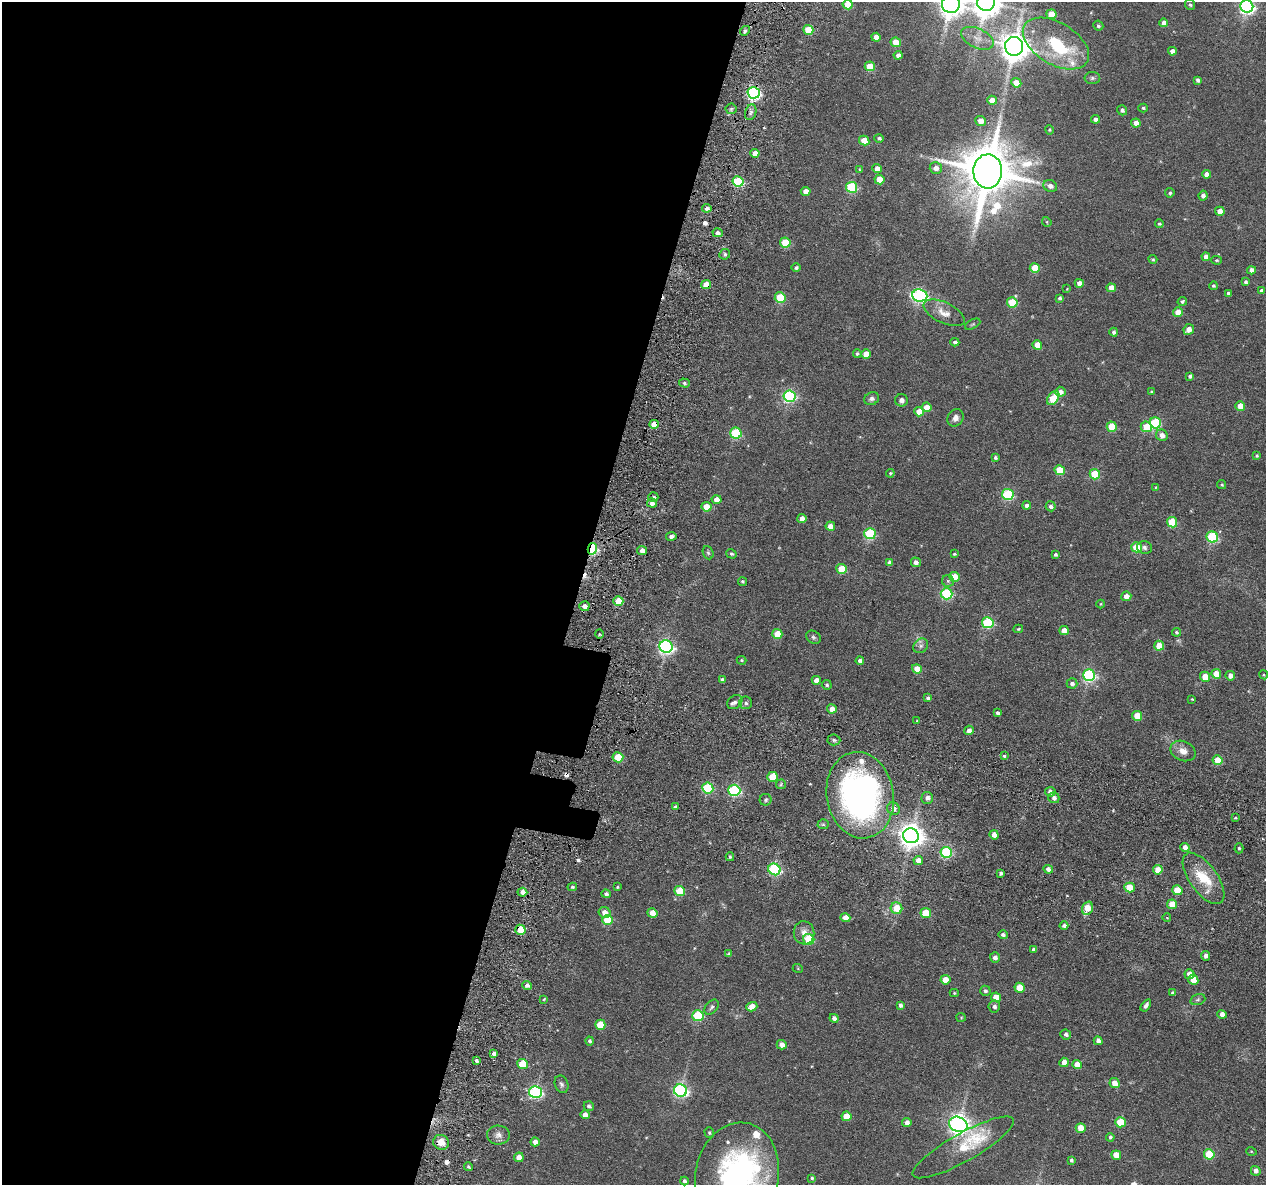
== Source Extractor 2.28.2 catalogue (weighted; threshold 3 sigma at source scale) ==
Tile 5 of 4 x 4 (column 1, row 2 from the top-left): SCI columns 86-1349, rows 2567-3749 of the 5225 x 5247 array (HDU 1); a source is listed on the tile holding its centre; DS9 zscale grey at full resolution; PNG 1268 x 1187 px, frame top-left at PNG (2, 2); each listed source drawn as its Kron ellipse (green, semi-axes under 4 px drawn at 4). Shown black and unused: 46% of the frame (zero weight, under 3 of 6 exposures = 5% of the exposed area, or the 3 px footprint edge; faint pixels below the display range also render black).
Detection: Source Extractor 2.28.2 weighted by HDU 2 'WHT'; one run over the whole footprint, this tile lists its part. Background 0.0635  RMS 0.0085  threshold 0.0348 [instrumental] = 3 sigma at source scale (4.09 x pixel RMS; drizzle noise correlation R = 1.36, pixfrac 0.8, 0.05/0.05 arcsec/px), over >= 5 px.
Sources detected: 295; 1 too faint to see at this stretch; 1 inside a brighter object's white glare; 5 cosmic-ray / hot-pixel residue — neither listed nor drawn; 6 inside a brighter listed object's ellipse — not listed separately; the other 282 listed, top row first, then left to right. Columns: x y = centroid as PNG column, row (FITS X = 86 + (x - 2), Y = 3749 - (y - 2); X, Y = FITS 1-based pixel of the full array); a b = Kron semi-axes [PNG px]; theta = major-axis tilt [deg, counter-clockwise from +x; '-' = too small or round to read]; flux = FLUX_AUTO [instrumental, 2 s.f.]
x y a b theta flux
986 2 9 9 - 1200
848 4 5 5 - 17
951 4 9 9 - 810
1190 5 5 5 - 1.3
1247 6 6 6 - 220
1051 14 5 5 - 12
1164 23 4 4 - 4.5
1098 26 5 5 - 1.4
808 30 5 5 - 19
745 31 5 4 - 1.3
876 37 4 4 - 5.8
977 38 17 9 -26 7.8
896 42 5 4 - 15
1056 43 36 21 -31 53
1014 46 9 9 - 1200
1172 51 4 4 - 4.5
898 55 4 4 - 3.7
870 66 5 5 - 20
1092 78 8 6 0 1.8
1198 80 4 3 - 2.1
1016 83 5 4 - 13
754 93 6 6 - 160
992 100 5 4 - 9
1143 108 5 3 - 1.1
731 109 5 5 - 1.3
1122 110 5 4 - 2
751 112 8 5 71 2.3
1096 119 4 4 - 3.9
980 121 5 5 - 6.9
1136 123 5 4 - 5.9
1049 130 5 4 - 0.85
879 138 4 4 - 1.4
864 141 5 4 - 14
755 153 4 4 - 6.2
936 168 6 5 - 5.6
860 169 4 3 - 0.68
877 169 5 4 - 5.9
988 171 17 14 87 4800
1206 174 4 4 - 5
879 179 5 4 - 13
738 181 5 5 - 72
1050 186 7 5 -24 3.6
852 187 6 5 - 58
806 191 5 4 - 6.4
1170 193 4 4 - 1.3
1203 196 5 4 - 2.9
707 208 4 4 - 2.8
1220 211 4 4 - 7.1
1047 222 5 4 - 0.76
1159 224 4 4 - 1.1
718 233 5 4 - 2.5
785 242 5 5 - 23
725 254 5 5 - 1.8
1206 257 4 4 - 4
1153 259 4 4 - 1
1217 260 5 4 - 0.89
796 268 4 4 - 1.6
1035 268 5 5 - 19
1252 270 4 4 - 3.7
1245 282 4 4 - 1.3
1079 283 4 4 - 4.6
706 285 5 4 - 10
1213 286 4 4 - 1.3
1111 288 5 4 - 8.4
1067 289 4 4 - 0.56
1261 291 4 4 - 1.7
1228 293 4 3 - 1.4
920 295 8 6 -6 160
780 298 5 5 - 32
1060 298 4 4 - 1.5
1182 301 4 4 - 1.3
1012 302 5 5 - 32
1178 312 5 5 - 7.9
944 313 22 10 -25 9
973 324 8 4 27 1.1
1189 329 5 5 - 5.8
1114 332 4 4 - 1.9
955 342 4 4 - 1.9
1037 345 5 4 - 12
857 353 4 4 - 1.4
866 354 5 4 - 9.8
1190 376 4 4 - 1.9
684 383 5 4 - 1.8
1152 391 3 3 - 0.74
1060 392 5 5 - 4.1
789 396 6 6 - 110
1053 398 8 5 56 31
872 399 7 6 - 2.3
901 400 6 6 - 3.6
1240 406 5 4 - 12
927 407 5 4 - 9.8
919 412 5 4 - 10
955 418 9 7 55 3.8
1155 423 5 5 - 62
654 424 5 4 - 11
1112 427 5 5 - 25
1146 427 6 5 - 24
736 433 6 5 - 57
1162 435 6 5 - 4.8
1257 456 3 3 - 0.89
995 458 4 3 - 1.5
1060 470 5 5 - 24
890 473 4 4 - 1
1095 474 5 5 - 31
1222 485 5 4 - 1.1
1156 487 4 3 - 0.67
1008 494 6 5 - 74
653 497 5 5 - 2
717 500 5 4 - 6.9
652 503 5 4 - 3.7
1027 505 4 4 - 2.8
1051 506 5 5 - 3
706 507 5 4 - 13
802 519 4 4 - 5.5
1172 522 5 5 - 31
830 526 4 4 - 5.6
870 534 5 5 - 55
671 536 5 4 - 2.4
1212 537 6 5 - 69
1136 547 5 5 - 27
1144 547 8 6 -16 2.1
592 549 6 4 79 92
642 551 5 4 - 5.3
708 553 7 5 -68 1.2
731 554 5 4 - 1.5
954 554 3 3 - 1
1055 555 4 3 - 1.2
890 562 4 4 - 3.2
916 562 5 4 - 3.4
842 569 5 5 - 20
955 577 5 5 - 17
742 581 4 4 - 1.3
948 581 6 6 - 1.5
946 594 6 5 - 71
1126 596 5 5 - 5.2
618 601 5 4 - 19
1101 604 4 4 - 0.65
584 606 5 5 - 5
988 623 6 5 - 65
1018 629 5 3 - 0.96
1064 630 4 4 - 8.1
1176 632 4 4 - 1.4
599 634 4 3 - 0.94
777 634 5 5 - 17
813 637 8 6 -32 1.6
666 646 6 6 - 200
921 646 8 6 44 2.6
1159 646 5 5 - 16
742 660 5 4 - 0.99
860 661 4 4 - 2.7
917 669 5 4 - 10
1216 674 5 4 - 13
1089 675 6 6 - 130
1264 675 5 3 - 0.69
1230 676 5 4 - 4.3
1205 677 5 5 - 14
722 680 4 4 - 2.8
816 680 4 4 - 4.9
1072 683 5 5 - 2.7
827 685 5 4 - 1.6
928 698 4 3 - 1.8
1192 699 3 2 - 0.59
735 702 8 6 36 3.2
746 703 6 6 - 2.4
832 709 5 4 - 5.6
998 713 4 3 - 2.1
1137 716 5 5 - 16
917 721 3 3 - 0.59
969 730 5 4 - 3.5
834 740 6 5 - 1.7
1183 751 13 9 -24 6.3
1004 756 4 3 - 1.3
618 757 5 5 - 24
1218 760 5 5 - 19
773 777 5 5 - 24
781 784 5 5 - 1.1
708 788 5 5 - 60
734 790 6 5 - 100
1050 792 5 4 - 4.1
860 795 43 33 -80 290
927 798 6 5 - 3.2
1054 798 5 5 - 2.8
766 800 6 6 - 1.5
675 807 3 3 - 1.6
893 809 6 6 - 4.4
1235 818 3 3 - 0.99
823 824 5 5 - 1.1
994 835 5 4 - 7.4
911 836 8 7 - 760
1185 847 5 4 - 5.2
1239 848 5 4 - 1.1
946 852 5 5 - 63
730 857 4 4 - 1.2
918 860 5 4 - 5.7
774 869 6 5 - 94
1048 869 5 4 - 3.4
1158 870 5 4 - 9.8
1001 873 3 3 - 1.7
1203 878 30 14 -54 27
572 887 5 3 - 1.5
617 887 4 3 - 0.84
1129 887 5 5 - 17
1177 890 5 4 - 17
680 891 5 5 - 26
522 892 5 4 - 4.9
606 894 4 4 - 2.2
1172 904 5 4 - 13
896 908 6 5 - 16
1087 908 7 5 69 12
605 913 6 5 - 6
652 913 5 4 - 9.2
926 913 5 5 - 25
845 918 5 4 - 6.7
1167 918 4 3 - 0.6
607 920 5 5 - 31
1064 926 4 4 - 2.1
520 930 5 5 - 15
804 933 11 10 - 5.6
1003 935 5 4 - 2
809 939 5 5 - 32
1034 950 4 3 - 2.2
729 954 4 4 - 1.1
1205 956 5 4 - 2.8
995 958 5 5 - 3.5
798 969 5 3 - 0.54
1189 974 5 5 - 7
945 980 5 4 - 9.9
1193 980 5 5 - 14
527 985 5 4 - 2.9
1019 988 5 5 - 15
985 991 5 5 - 1.6
954 993 4 4 - 0.95
1172 993 4 4 - 1.4
996 997 5 4 - 11
544 999 4 3 - 0.59
1198 999 8 5 18 1.6
900 1005 4 4 - 2.2
1146 1005 7 4 55 2.2
712 1007 8 5 51 1.9
752 1007 5 4 - 8.7
994 1007 6 5 - 3
1222 1014 5 4 - 4.6
698 1016 6 5 - 49
961 1017 5 4 - 0.76
834 1018 5 4 - 3.1
600 1025 5 5 - 19
1066 1034 5 5 - 2.2
589 1041 4 4 - 1.6
1098 1041 4 4 - 3.5
782 1045 5 4 - 4.7
494 1054 4 3 - 2.7
476 1061 4 3 - 1.7
1064 1062 5 4 - 7
523 1064 5 5 - 26
1077 1064 5 4 - 9.5
1115 1083 5 4 - 8.2
561 1084 9 6 -69 2.4
680 1090 6 6 - 170
535 1092 6 6 - 120
589 1106 5 4 - 1.9
585 1115 5 4 - 6
846 1116 5 5 - 16
1120 1122 5 5 - 31
907 1123 4 4 - 4.5
958 1124 9 7 -25 480
1081 1128 5 4 - 15
709 1133 5 5 - 1.1
498 1135 11 9 -1 4.4
1110 1137 4 4 - 1.9
441 1142 8 7 - 8.6
535 1142 4 4 - 5
963 1147 57 14 29 29
1251 1151 5 3 - 0.68
1209 1154 5 5 - 38
1116 1155 5 4 - 11
519 1157 5 5 - 5.5
1071 1160 3 3 - 1.4
468 1167 4 4 - 1.2
1256 1171 5 4 - 3.6
737 1175 53 41 79 160
812 1178 3 3 - 1.1
684 1181 4 3 - 2.2
Overlapping masked pixels (flux is a lower limit): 6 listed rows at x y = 754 93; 706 285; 654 424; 592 549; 520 930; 441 1142
Isophote crosses this tile's border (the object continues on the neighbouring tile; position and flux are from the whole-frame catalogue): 5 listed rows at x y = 986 2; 848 4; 951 4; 1247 6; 737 1175